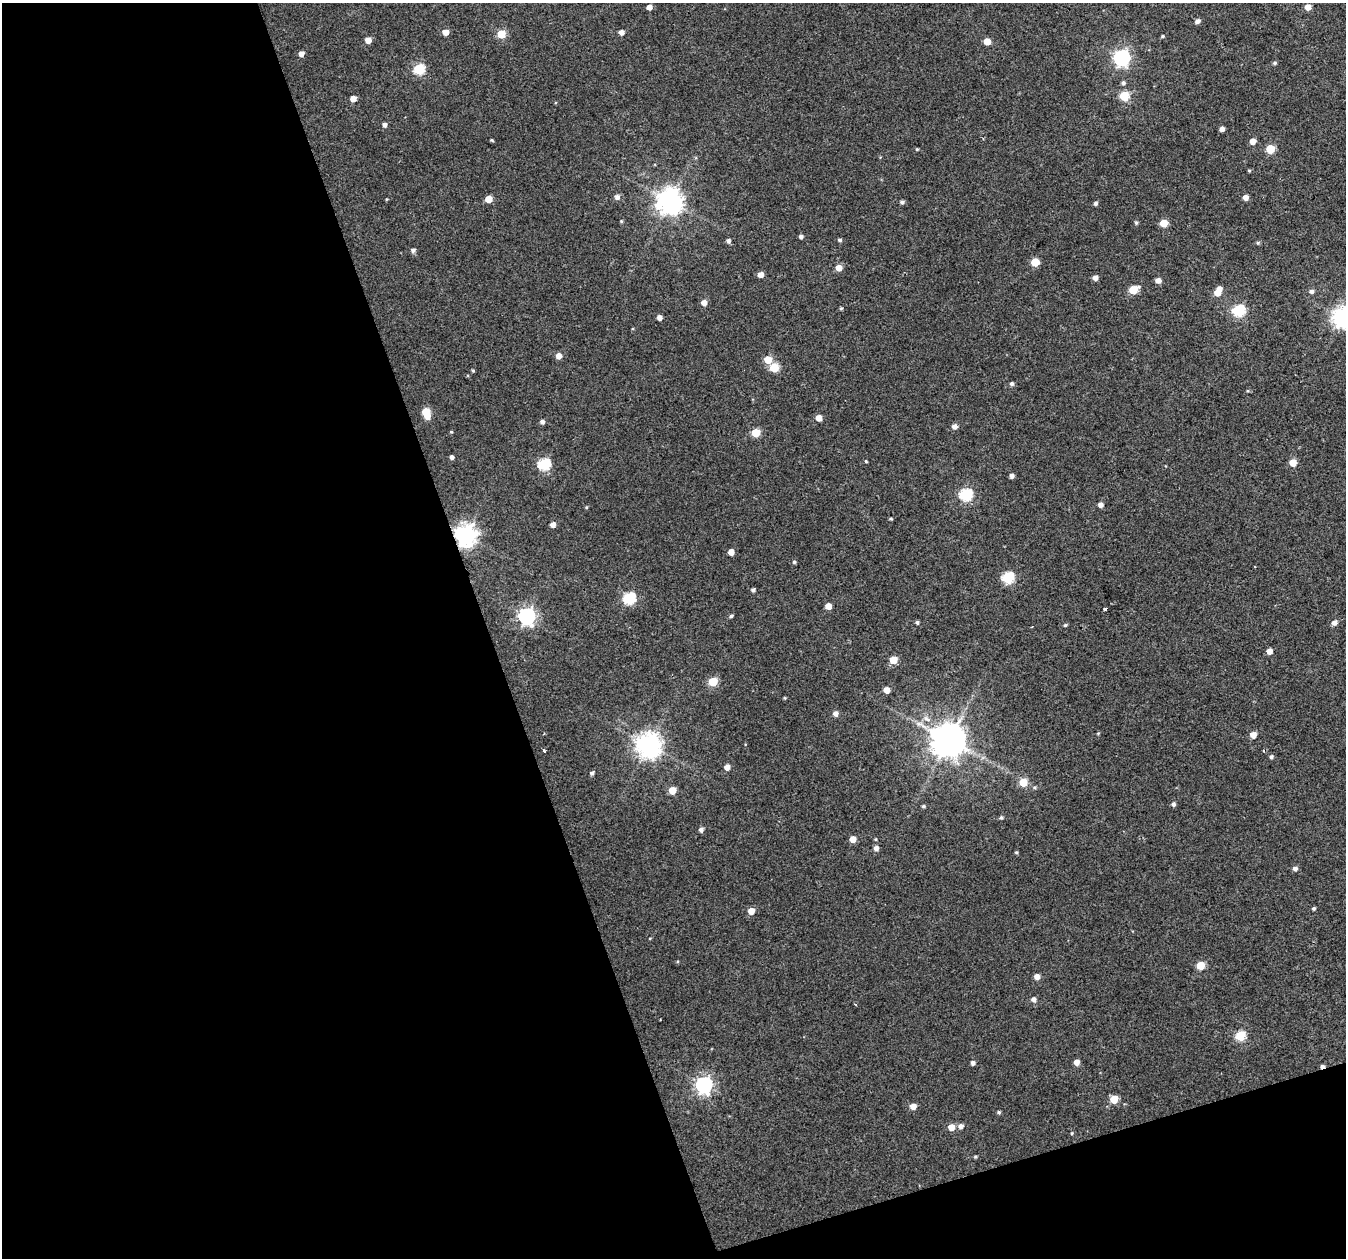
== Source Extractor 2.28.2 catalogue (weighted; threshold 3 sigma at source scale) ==
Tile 3 of 2 x 2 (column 1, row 2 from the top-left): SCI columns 1-1344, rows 42-1297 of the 2690 x 2611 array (HDU 1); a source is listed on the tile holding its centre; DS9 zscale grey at full resolution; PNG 1348 x 1260 px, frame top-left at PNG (2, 3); no overlay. Shown black and unused: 40% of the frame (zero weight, under 2 of 3 exposures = <1% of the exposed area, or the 3 px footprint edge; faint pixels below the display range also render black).
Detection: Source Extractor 2.28.2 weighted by HDU 2 'WHT'; one run over the whole footprint, this tile lists its part. Background 0.0372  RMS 0.0084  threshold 0.0377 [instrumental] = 3 sigma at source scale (4.5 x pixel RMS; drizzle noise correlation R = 1.50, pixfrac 1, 0.0396/0.0396 arcsec/px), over >= 5 px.
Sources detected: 129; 1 cosmic-ray / hot-pixel residue — not listed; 1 inside a brighter listed object's ellipse — not listed separately; the other 127 listed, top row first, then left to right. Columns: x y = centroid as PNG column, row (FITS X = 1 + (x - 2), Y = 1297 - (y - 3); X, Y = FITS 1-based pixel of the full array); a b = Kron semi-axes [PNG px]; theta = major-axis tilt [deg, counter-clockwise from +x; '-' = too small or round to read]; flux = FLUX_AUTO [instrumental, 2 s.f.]
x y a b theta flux
649 7 5 4 - 5.3
1308 7 5 5 - 8.5
1197 21 5 4 - 3.5
445 32 5 5 - 8
621 32 4 4 - 5.1
501 34 5 5 - 27
1162 36 5 4 - 1.1
368 40 5 4 - 8.9
987 41 5 5 - 11
301 54 5 4 - 4.9
1122 58 7 6 - 240
1275 63 5 4 - 1.4
419 69 6 5 - 60
1123 83 5 5 - 1.9
1124 96 5 5 - 35
353 99 4 4 - 7.3
384 125 5 4 - 3.2
1222 129 4 4 - 3.9
491 140 4 4 - 0.94
1252 141 5 5 - 6.8
917 149 4 3 - 0.82
1270 149 5 5 - 28
1249 170 5 3 - 0.86
617 197 6 6 - 3.1
1245 197 4 4 - 5.8
489 199 5 5 - 14
670 201 8 8 - 840
902 202 5 4 - 1.9
1095 203 5 4 - 1.9
621 221 4 4 - 0.87
1136 223 5 4 - 1.4
1163 223 5 5 - 16
801 237 4 4 - 2.2
840 240 5 4 - 1.5
728 241 4 4 - 2.4
1258 243 5 4 - 1.2
413 250 6 5 - 2.1
1035 262 5 5 - 22
839 268 5 5 - 8.5
760 275 5 5 - 6
1095 278 5 5 - 4.6
1158 280 5 4 - 5.2
1133 290 6 5 - 29
1311 291 5 5 - 2.5
1218 292 9 5 65 15
704 302 5 5 - 6.6
841 308 4 4 - 0.98
1238 310 6 6 - 91
1342 317 7 7 - 490
659 318 4 4 - 4.5
558 356 5 5 - 6.1
768 360 5 5 - 15
774 368 5 5 - 32
473 370 4 3 - 0.93
1012 384 5 5 - 1.9
426 412 6 5 - 22
819 418 5 5 - 8
542 422 4 4 - 3.1
954 426 5 5 - 3.9
451 432 4 3 - 0.87
756 433 5 5 - 26
451 457 4 4 - 2.8
866 461 4 3 - 0.81
1293 463 5 5 - 13
544 464 6 6 - 85
1012 476 4 4 - 3.3
966 495 6 6 - 94
1100 505 5 4 - 4
586 507 4 4 - 0.83
891 519 4 3 - 1
553 525 4 4 - 5.4
465 535 8 7 - 580
731 552 5 4 - 7.6
794 562 4 4 - 1.4
1007 577 6 6 - 78
753 590 4 3 - 2.2
629 598 6 6 - 87
828 606 5 5 - 8.3
1105 609 3 3 - 3.9
527 616 7 7 - 290
731 616 4 4 - 1.6
917 622 4 4 - 1.7
1334 622 6 5 - 4.2
1065 625 4 4 - 1.1
1269 651 5 4 - 6.5
893 660 5 5 - 20
713 682 5 5 - 31
887 690 5 4 - 8.1
785 698 5 3 - 0.7
835 714 5 5 - 4.2
1098 733 5 3 - 0.73
1253 735 5 5 - 8.1
949 740 10 9 - 1900
649 745 8 8 - 790
544 750 3 3 - 4.2
1271 757 5 4 - 1.9
727 767 5 5 - 5.6
592 773 5 4 - 2.2
1023 782 5 5 - 21
1035 787 5 3 - 0.98
672 790 5 5 - 15
1173 804 5 4 - 2.2
923 806 4 4 - 1.3
1001 818 5 4 - 1.6
701 830 5 5 - 2.8
852 839 5 5 - 9.2
876 848 5 5 - 4.3
1016 852 4 4 - 1
1295 869 5 5 - 3.1
1314 908 4 3 - 1.3
751 911 5 5 - 8.8
650 938 4 3 - 0.66
1200 965 5 5 - 22
1037 976 5 5 - 5.9
1034 999 5 5 - 3.8
855 1004 4 2 - 0.67
1240 1036 5 5 - 44
1076 1062 5 4 - 6.7
973 1063 4 4 - 3
704 1085 7 6 - 290
1114 1099 5 5 - 21
913 1106 5 5 - 8.3
999 1112 4 4 - 1.4
960 1126 6 5 - 4
951 1127 5 5 - 11
1072 1133 4 4 - 0.93
975 1156 4 3 - 1.1
Overlapping masked pixels (flux is a lower limit): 1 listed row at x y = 465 535
Isophote crosses this tile's border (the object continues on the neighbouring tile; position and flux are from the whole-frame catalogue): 1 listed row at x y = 1342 317